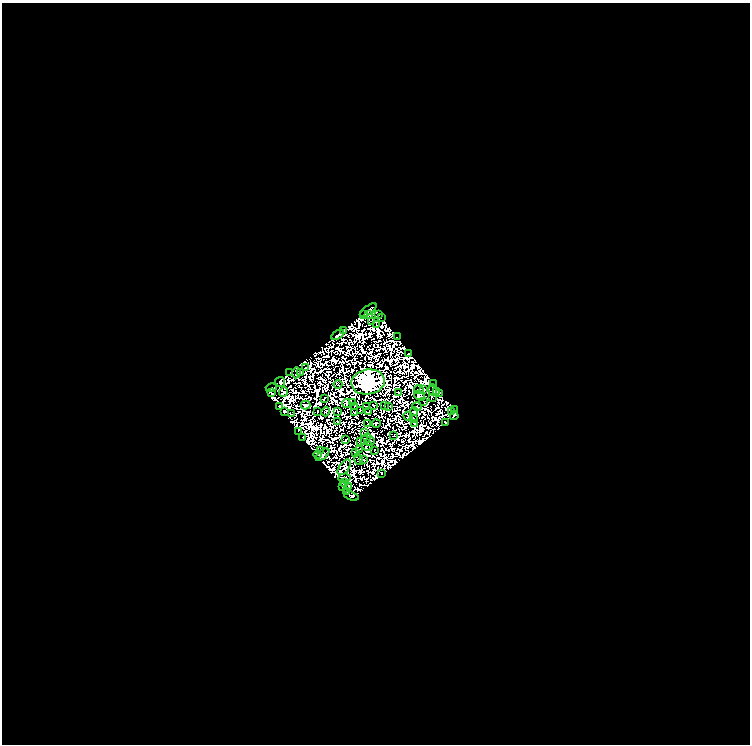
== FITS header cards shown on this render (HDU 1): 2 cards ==
NAXIS1  =                  748
NAXIS2  =                  742

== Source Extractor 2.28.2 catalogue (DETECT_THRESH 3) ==
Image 748 x 742 px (HDU 1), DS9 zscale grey, 1 PNG px = 1 image px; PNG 752 x 746 px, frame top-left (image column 1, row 742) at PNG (2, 3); each listed source drawn as its Kron ellipse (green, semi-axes under 4 px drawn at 4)
Background 0.0241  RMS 2.8e-06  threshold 8.33e-06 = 3 sigma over >= 5 px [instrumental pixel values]
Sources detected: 180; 94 with non-positive FLUX_AUTO (blend fragments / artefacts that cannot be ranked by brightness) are neither listed nor drawn; the other 86 listed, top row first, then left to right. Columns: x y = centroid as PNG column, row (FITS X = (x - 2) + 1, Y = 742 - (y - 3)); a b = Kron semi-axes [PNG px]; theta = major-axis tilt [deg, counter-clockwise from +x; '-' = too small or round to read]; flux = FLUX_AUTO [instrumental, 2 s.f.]
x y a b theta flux
368 310 9 3 38 3.8
368 314 3 2 - 0.51
363 315 4 2 - 0.89
378 315 4 2 - 0.22
381 317 3 2 - 0.18
372 321 2 2 - 0.6
376 325 3 2 - 0.59
344 330 3 2 - 0.34
338 335 7 3 31 1.4
397 337 2 2 - 0.041
409 353 3 2 - 0.25
305 368 2 2 - 0.26
290 372 2 2 - 0.29
300 372 4 3 - 0.74
296 373 5 2 - 0.42
280 382 5 5 - 0.043
368 382 16 12 9 820
338 384 4 2 - 0.15
434 384 2 2 - 0.58
271 388 5 3 - 0.013
419 390 5 2 - 0.57
424 390 3 2 - 0.26
433 390 5 3 - 0.36
283 392 5 3 - 1.3
398 392 2 2 - 0.38
437 392 2 2 - 0.072
271 393 4 2 - 0.14
440 393 4 2 - 0.24
419 396 6 4 -32 0.85
432 397 3 2 - 0.46
324 398 4 2 - 0.49
424 401 4 2 - 0.45
346 403 4 4 - 0.0086
352 403 3 2 - 0.24
305 405 5 3 - 0.87
384 405 2 2 - 0.41
354 406 2 2 - 0.55
374 406 3 2 - 0.012
389 406 3 2 - 0.29
279 407 3 3 - 0.86
366 407 3 2 - 0.098
417 407 5 2 - 0.24
454 409 3 2 - 0.037
360 410 3 2 - 0.097
284 411 4 3 - 0.0049
317 411 2 2 - 0.35
338 411 3 2 - 0.31
326 412 4 3 - 0.38
354 412 3 2 - 0.55
369 412 4 2 - 0.35
414 412 4 3 - 0.47
451 412 2 2 - 0.73
292 414 2 2 - 0.19
408 416 5 3 - 0.07
454 416 4 3 - 0.23
413 418 3 2 - 0.2
337 421 4 2 - 0.4
376 423 4 3 - 0.96
415 423 3 2 - 0.095
446 423 3 2 - 0.63
368 424 3 2 - 0.07
298 431 4 2 - 0.091
364 433 2 2 - 0.043
394 436 2 2 - 0.27
302 437 3 2 - 0.23
366 439 6 2 57 0.13
345 440 3 2 - 0.22
360 441 4 3 - 0.4
370 441 5 3 - 0.25
367 446 6 3 4 0.4
359 449 3 3 - 0.092
375 450 2 2 - 0.15
320 451 4 2 - 0.27
355 452 3 3 - 0.43
318 455 4 3 - 2.3
322 455 8 3 40 1.7
359 459 5 3 - 0.38
363 460 4 2 - 0.32
344 467 9 5 54 0.6
382 473 3 2 - 0.027
345 478 6 3 5 0.4
345 482 3 2 - 0.86
342 486 3 3 - 0.79
349 487 4 2 - 0.86
347 491 3 2 - 0.082
351 496 7 3 -19 2.6
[94 non-positive-flux detections neither listed nor drawn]